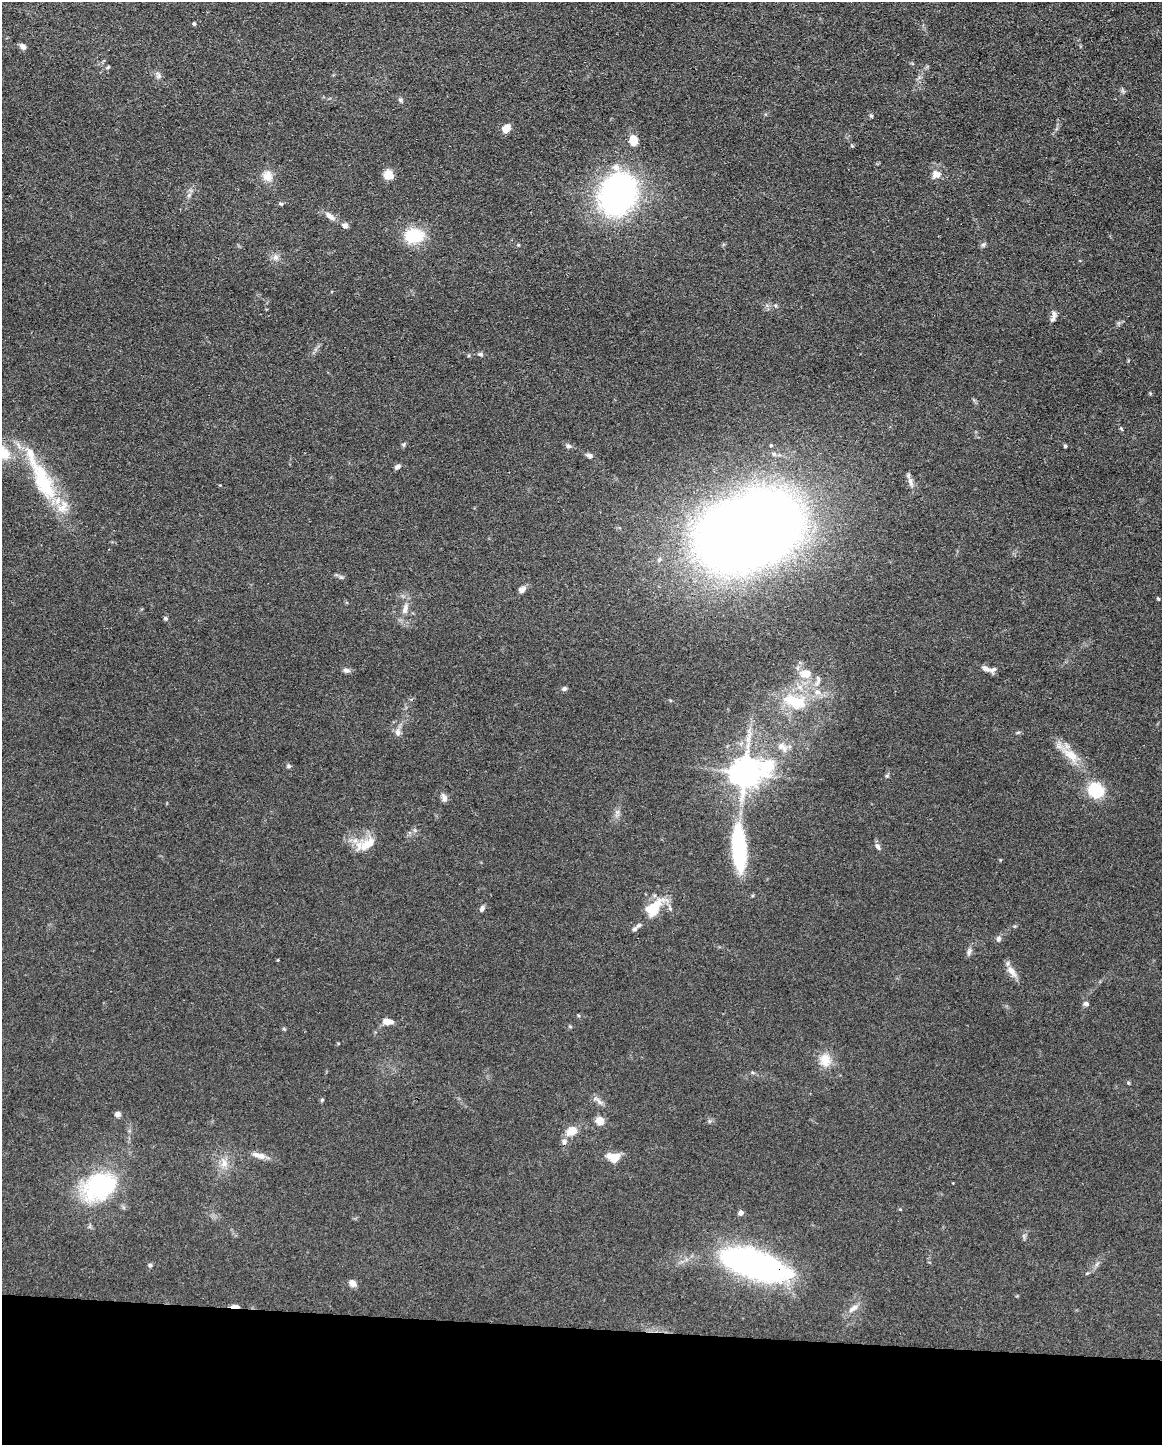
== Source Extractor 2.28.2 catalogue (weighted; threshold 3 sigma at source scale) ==
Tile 10 of 4 x 3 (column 2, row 3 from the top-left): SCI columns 1161-2320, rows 223-1665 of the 4640 x 4662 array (HDU 1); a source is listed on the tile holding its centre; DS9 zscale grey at full resolution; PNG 1164 x 1447 px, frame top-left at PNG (2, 2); no overlay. Shown black and unused: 8% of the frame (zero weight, under 3 of 4 exposures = <1% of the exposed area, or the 3 px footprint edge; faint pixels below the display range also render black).
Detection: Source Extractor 2.28.2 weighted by HDU 2 'WHT'; one run over the whole footprint, this tile lists its part. Background 0.0779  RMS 0.006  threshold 0.0271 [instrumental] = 3 sigma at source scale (4.5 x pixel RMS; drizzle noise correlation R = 1.50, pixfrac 1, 0.05/0.05 arcsec/px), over >= 5 px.
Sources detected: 89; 3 inside a brighter object's white glare — not listed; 7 inside a brighter listed object's ellipse — not listed separately; the other 79 listed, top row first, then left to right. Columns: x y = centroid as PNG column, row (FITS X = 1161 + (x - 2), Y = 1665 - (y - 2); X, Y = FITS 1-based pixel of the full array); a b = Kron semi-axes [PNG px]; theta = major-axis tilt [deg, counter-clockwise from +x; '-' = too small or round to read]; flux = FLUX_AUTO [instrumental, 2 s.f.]
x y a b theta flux
194 24 4 3 - 1
23 46 7 6 - 2.6
108 67 6 3 44 0.64
159 76 9 6 -85 1.7
400 100 6 5 - 1.1
871 115 5 5 - 0.82
506 128 9 7 51 7.2
633 140 13 10 -88 7.1
936 174 13 12 - 4.6
389 175 9 8 - 8
267 176 15 12 -53 6.7
618 194 32 24 73 220
281 204 7 4 -6 0.99
330 216 16 7 -38 3.7
345 225 7 6 - 2.1
414 236 22 16 7 22
518 245 5 4 - 0.59
983 245 6 5 - 1.2
276 257 8 8 - 2.5
1054 314 12 6 -85 2.1
480 354 7 5 -8 1.3
1121 429 5 4 - 0.76
403 445 6 5 - 0.99
568 446 7 6 - 1.5
1065 446 4 3 - 1
590 455 8 5 -10 1.9
397 467 7 5 36 1.9
910 482 14 6 -75 3.3
45 485 45 22 -54 42
749 532 65 42 22 1200
341 577 7 4 -18 1.1
522 589 9 6 31 3
1158 599 4 3 - 0.69
405 609 16 7 77 4.8
165 618 6 4 -37 0.93
985 668 14 7 -18 3.1
347 670 11 5 -9 1.8
806 673 9 7 -11 10
818 681 19 6 76 3.7
564 689 6 5 - 1.6
795 702 36 18 -16 24
398 732 9 7 -70 2.8
1018 732 6 3 19 0.73
782 747 17 9 -33 4.8
1071 755 26 13 -38 12
289 766 7 5 0 1.1
745 772 11 9 17 1000
887 776 5 5 - 0.85
1096 790 16 14 -38 24
444 798 11 7 -69 2.7
368 844 27 12 32 11
878 846 9 6 -61 2.1
739 848 59 17 -86 55
655 907 26 12 61 16
482 909 8 6 61 1.8
634 929 8 6 47 1.8
998 939 7 6 - 2
969 951 12 6 75 2.1
1012 971 21 8 -49 5
1086 1004 7 6 - 1.6
387 1021 11 6 -6 5.8
825 1060 19 15 -75 9.2
322 1100 5 5 - 0.77
599 1101 20 4 -44 2.5
117 1114 6 6 - 2.4
600 1121 8 8 - 6.2
571 1131 16 11 32 7.3
261 1156 11 9 -1 3.7
614 1158 12 9 -10 10
224 1163 13 10 87 5.4
99 1186 47 34 28 59
900 1209 5 3 - 0.48
741 1213 5 5 - 2.3
754 1264 64 22 -18 220
150 1265 5 5 - 1.1
1087 1273 6 3 19 0.68
353 1283 9 7 -47 3.4
235 1306 10 4 -4 2.8
853 1308 18 7 34 4
Overlapping masked pixels (flux is a lower limit): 2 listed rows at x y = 754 1264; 235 1306